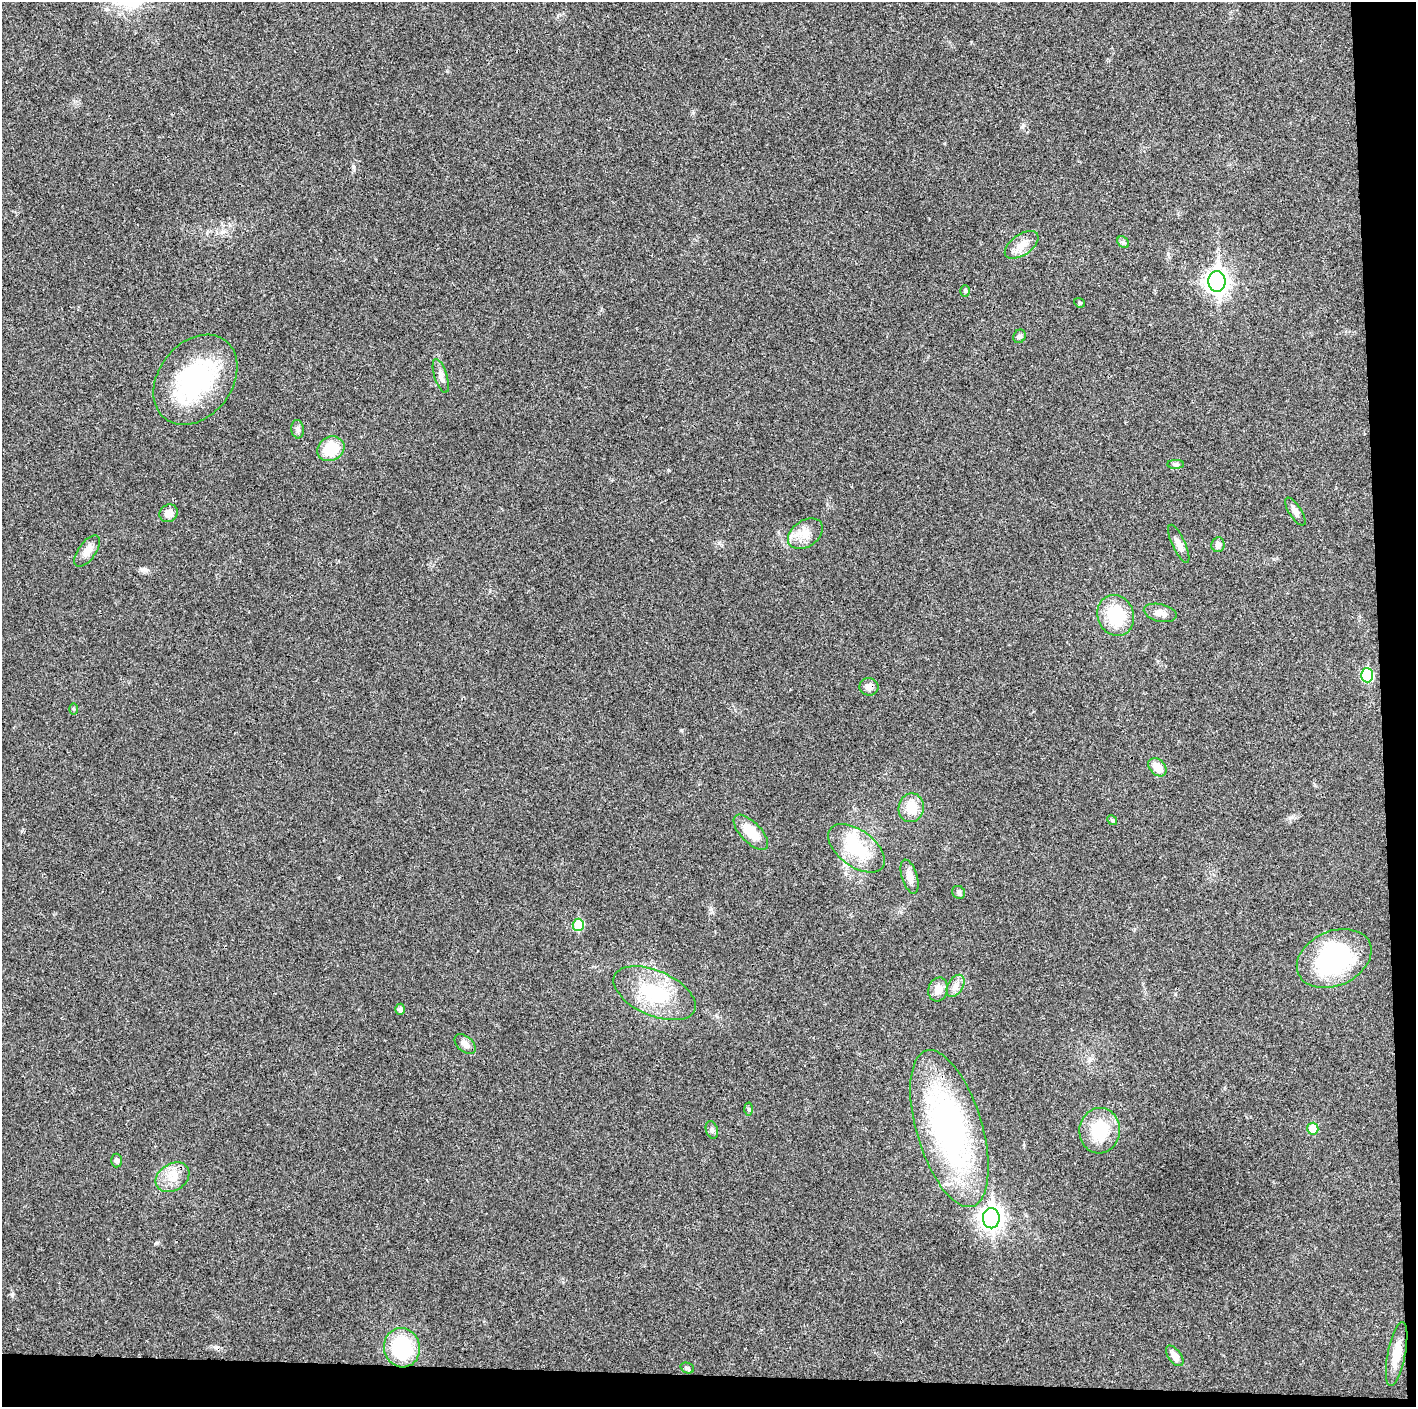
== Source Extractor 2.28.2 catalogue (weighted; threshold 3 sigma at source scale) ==
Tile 9 of 3 x 3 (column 3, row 3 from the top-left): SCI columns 2829-4242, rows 6-1410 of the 4243 x 4223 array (HDU 1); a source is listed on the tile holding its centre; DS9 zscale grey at full resolution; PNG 1418 x 1409 px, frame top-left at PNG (2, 2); each listed source drawn as its Kron ellipse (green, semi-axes under 4 px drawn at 4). Shown black and unused: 5% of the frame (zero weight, under 3 of 4 exposures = <1% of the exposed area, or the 3 px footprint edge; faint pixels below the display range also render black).
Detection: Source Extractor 2.28.2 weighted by HDU 2 'WHT'; one run over the whole footprint, this tile lists its part. Background 0.0189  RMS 0.0039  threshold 0.0175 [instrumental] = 3 sigma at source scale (4.5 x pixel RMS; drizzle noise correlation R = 1.50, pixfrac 1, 0.05/0.05 arcsec/px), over >= 5 px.
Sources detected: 49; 1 inside a brighter object's white glare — neither listed nor drawn; the other 48 listed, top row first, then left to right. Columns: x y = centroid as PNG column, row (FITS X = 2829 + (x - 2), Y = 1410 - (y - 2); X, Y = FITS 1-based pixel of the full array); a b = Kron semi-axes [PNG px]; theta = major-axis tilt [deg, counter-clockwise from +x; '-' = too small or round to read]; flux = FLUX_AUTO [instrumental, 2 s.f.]
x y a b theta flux
1123 242 6 5 - 0.84
1022 245 19 10 35 4.3
1217 282 10 8 -89 240
965 291 6 5 - 0.61
1079 303 6 4 -21 0.52
1020 336 7 6 - 0.99
441 376 17 6 -72 2.2
195 380 49 36 52 49
298 429 9 6 -82 1.2
331 449 14 12 29 12
1176 464 8 4 1 0.81
1295 512 16 6 -57 2
168 513 9 8 - 3.2
805 534 19 13 34 5.6
1179 544 21 6 -65 2.4
1218 545 7 6 - 1.6
87 551 18 8 54 3.7
1160 613 17 8 -13 3
1116 615 21 18 -67 18
1367 675 7 6 - 30
869 687 9 8 - 2.2
74 709 5 4 - 0.47
1157 767 10 7 -45 5.1
911 808 14 12 80 7.4
1112 820 5 4 - 0.52
751 832 22 10 -46 9.7
856 848 32 18 -36 19
910 877 18 7 -73 3
959 892 7 6 - 0.91
578 925 6 5 - 13
1334 958 39 27 24 47
956 986 12 7 59 2.2
938 989 12 9 73 3.8
655 993 43 22 -24 26
400 1009 5 5 - 1.4
465 1044 12 7 -41 2.1
749 1109 6 4 -87 0.56
949 1128 81 32 -73 100
1313 1129 6 5 - 9.4
712 1130 9 6 -72 0.97
1100 1131 23 20 85 16
117 1161 7 5 89 1
173 1177 18 13 33 6
991 1218 10 8 -89 230
402 1348 20 18 -74 28
1397 1354 32 9 79 7.3
1175 1356 12 6 -53 2.9
687 1368 7 5 -21 0.67
Overlapping masked pixels (flux is a lower limit): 1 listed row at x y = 869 687
Unlisted compact peaks at least as high as the median listed source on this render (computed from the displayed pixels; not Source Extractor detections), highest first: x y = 354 167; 1022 127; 681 730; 12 1295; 156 1243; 145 569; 719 543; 693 113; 447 71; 1168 254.